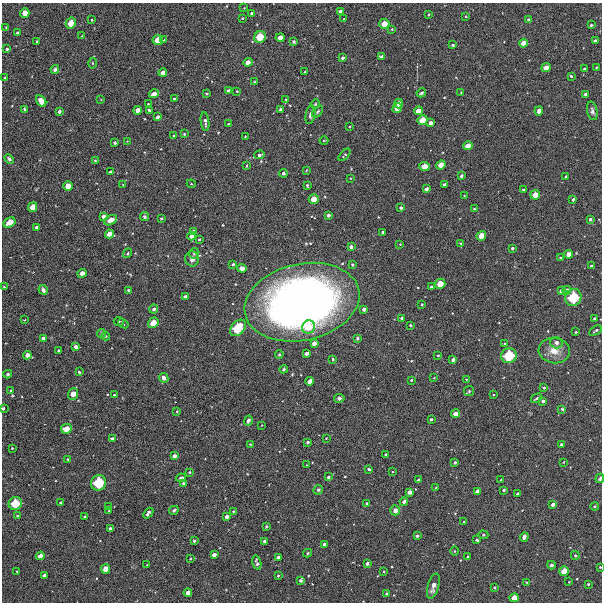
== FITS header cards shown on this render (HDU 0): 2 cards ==
NAXIS1  =                  600 / Width of image
NAXIS2  =                  600 / Height of image

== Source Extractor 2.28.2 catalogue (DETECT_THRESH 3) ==
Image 600 x 600 px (HDU 0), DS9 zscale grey, 1 PNG px = 1 image px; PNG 604 x 604 px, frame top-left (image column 1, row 600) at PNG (2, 3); each listed source drawn as its Kron ellipse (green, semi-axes under 4 px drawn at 4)
Background 10400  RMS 260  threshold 784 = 3 sigma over >= 5 px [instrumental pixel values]
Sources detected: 280; all 280 listed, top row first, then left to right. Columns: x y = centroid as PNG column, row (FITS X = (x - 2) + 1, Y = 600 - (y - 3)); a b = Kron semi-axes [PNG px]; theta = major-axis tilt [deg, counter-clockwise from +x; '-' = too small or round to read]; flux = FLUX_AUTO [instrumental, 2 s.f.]
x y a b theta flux
244 8 2 2 - 9.1e+03
340 11 4 3 - 5.3e+04
25 13 5 4 - 1.7e+05
252 13 3 3 - 4.1e+04
428 15 3 2 - 1.5e+04
466 16 3 2 - 1.5e+04
242 18 3 2 - 1.6e+04
344 19 2 2 - 1.4e+04
92 20 4 3 - 1.9e+04
529 20 4 3 - 3.6e+04
71 23 5 5 - 2.3e+05
384 24 5 5 - 2.1e+05
591 25 3 3 - 2.5e+04
6 27 4 3 - 1.5e+04
392 29 4 3 - 1.4e+04
17 33 4 3 - 5.0e+04
82 36 3 3 - 1.1e+04
260 37 6 5 - 3.2e+05
280 38 4 4 - 1.3e+05
158 40 5 5 - 2.1e+05
164 40 3 2 - 1.4e+04
37 41 3 2 - 1.4e+04
595 41 3 3 - 4.2e+04
294 42 3 3 - 3.5e+04
523 43 4 4 - 1.4e+05
453 45 3 3 - 3.0e+04
7 49 3 3 - 2.9e+04
381 57 4 3 - 4.3e+04
342 58 3 3 - 3.5e+04
248 62 5 4 - 1.0e+05
93 63 5 3 - 1.5e+04
597 67 2 2 - 1.5e+04
546 68 5 4 - 1.3e+05
584 69 3 3 - 2.7e+04
55 70 4 4 - 5.8e+04
305 72 3 2 - 1.4e+04
163 73 4 4 - 1.0e+05
571 76 4 3 - 1.8e+04
5 77 3 3 - 1.5e+04
254 82 4 3 - 1.7e+04
229 91 4 4 - 9.3e+04
237 91 3 2 - 1.6e+04
461 92 3 2 - 1.2e+04
421 93 5 3 - 2.9e+04
154 94 5 4 - 1.1e+05
207 94 3 2 - 2.0e+04
585 94 3 3 - 3.3e+04
174 99 3 3 - 2.6e+04
286 99 4 3 - 1.5e+04
101 100 4 2 - 1.1e+04
41 101 6 4 -57 2.2e+05
148 104 3 2 - 1.6e+04
315 104 5 4 - 1.9e+04
399 104 5 4 - 5.9e+04
397 108 5 4 - 1.5e+05
24 109 3 3 - 1.9e+04
138 110 4 4 - 1.2e+05
149 110 3 3 - 3.6e+04
280 110 3 3 - 2.9e+04
59 111 4 3 - 5.0e+04
418 111 4 4 - 1.5e+05
539 111 4 3 - 1.0e+05
592 111 9 5 -78 5.8e+04
318 112 7 3 50 2.5e+04
310 115 9 4 80 5.5e+04
157 117 4 3 - 6.5e+04
423 120 5 5 - 2.1e+05
205 122 9 3 -82 6.0e+04
430 123 4 3 - 8.2e+04
228 124 2 2 - 1.5e+04
350 126 3 2 - 1.5e+04
184 134 3 3 - 2.0e+04
173 136 3 3 - 1.7e+04
245 136 2 2 - 1.3e+04
127 141 2 2 - 1.0e+04
324 141 4 3 - 1.5e+04
115 143 3 3 - 4.2e+04
468 146 5 4 - 1.6e+05
260 155 5 3 - 5.2e+04
345 155 7 3 48 2.3e+04
9 159 5 4 - 4.4e+04
95 160 4 3 - 1.6e+04
441 165 5 4 - 1.5e+05
247 166 3 2 - 1.7e+04
424 166 5 4 - 1.9e+05
306 170 3 2 - 1.4e+04
110 172 3 3 - 3.2e+04
283 173 4 4 - 4.0e+04
461 176 3 3 - 4.4e+04
566 177 3 3 - 2.2e+04
350 178 4 2 - 1.1e+04
191 184 4 4 - 1.7e+04
123 185 4 3 - 1.2e+04
307 185 3 3 - 2.4e+04
444 185 3 3 - 3.8e+04
68 186 5 4 - 1.8e+05
426 189 4 3 - 6.3e+04
523 189 3 2 - 1.5e+04
535 195 5 4 - 1.8e+05
464 196 3 2 - 1.1e+04
314 199 5 4 - 1.9e+05
573 199 4 3 - 3.5e+04
33 207 5 4 - 1.8e+05
401 208 3 3 - 3.9e+04
474 209 4 4 - 2.0e+04
328 215 4 3 - 5.5e+04
104 216 4 4 - 7.6e+04
144 217 4 4 - 3.7e+04
161 218 3 3 - 2.7e+04
590 219 3 3 - 4.0e+04
111 220 7 4 27 1.4e+05
10 222 6 4 32 2.3e+05
37 227 3 3 - 5.1e+04
193 232 4 4 - 9.9e+04
383 232 3 3 - 2.7e+04
109 234 4 4 - 1.4e+05
192 236 4 4 - 1.0e+05
481 236 5 4 - 1.8e+05
199 239 3 3 - 2.2e+04
460 243 4 3 - 1.9e+04
400 244 3 3 - 1.1e+04
351 247 4 3 - 5.2e+04
512 248 3 3 - 3.1e+04
128 253 5 4 - 2.6e+04
194 253 5 4 - 2.4e+04
569 254 4 4 - 1.3e+05
560 258 4 3 - 1.5e+04
192 259 7 7 - 8.4e+04
233 264 3 3 - 3.2e+04
352 265 3 3 - 2.4e+04
591 266 3 3 - 3.4e+04
242 268 4 4 - 1.2e+05
82 273 4 4 - 1.3e+05
440 284 5 5 - 2.2e+05
4 287 3 2 - 1.5e+04
431 287 3 3 - 3.4e+04
43 290 5 4 - 6.2e+04
129 290 3 3 - 3.2e+04
567 290 4 4 - 6.2e+04
561 291 4 3 - 5.1e+04
185 297 4 3 - 5.8e+04
573 297 8 8 - 5.9e+05
302 302 58 38 13 1.3e+07
422 304 3 2 - 1.6e+04
154 309 4 4 - 4.3e+04
364 309 4 3 - 6.1e+04
402 318 3 3 - 4.0e+04
595 318 3 3 - 3.6e+04
24 320 3 2 - 1.2e+04
119 321 5 4 - 2.0e+04
123 323 6 3 -37 2.2e+04
153 323 5 5 - 2.4e+05
410 325 3 3 - 2.2e+04
308 327 7 6 - 2.2e+05
238 328 9 6 48 5.7e+05
596 331 7 3 31 3.0e+04
576 332 3 2 - 1.8e+04
102 334 5 4 - 3.4e+04
106 336 4 4 - 1.8e+04
357 338 4 4 - 2.6e+04
43 339 4 4 - 1.0e+05
314 343 4 4 - 8.6e+04
556 343 6 5 - 8.1e+04
504 344 3 3 - 2.1e+04
76 347 4 3 - 7.5e+04
59 351 3 3 - 3.4e+04
554 351 15 13 -5 2.3e+05
306 353 4 3 - 6.4e+04
279 354 4 3 - 2.0e+04
27 355 4 4 - 1.0e+05
438 355 3 2 - 1.7e+04
509 356 8 7 - 5.6e+05
333 359 3 3 - 2.2e+04
453 360 4 3 - 5.6e+04
284 369 4 4 - 2.8e+04
79 372 3 3 - 2.7e+04
8 374 4 3 - 2.7e+04
434 377 3 2 - 1.1e+04
164 378 5 4 - 7.4e+04
466 379 3 2 - 1.0e+04
411 380 3 2 - 1.9e+04
310 381 4 4 - 1.1e+05
544 388 3 3 - 2.4e+04
11 390 3 3 - 2.0e+04
469 391 5 5 - 2.6e+04
73 394 6 5 - 1.6e+05
114 395 3 2 - 1.2e+04
493 395 3 2 - 1.3e+04
339 398 5 4 - 4.3e+04
536 398 6 3 30 3.1e+04
543 401 3 3 - 3.7e+04
3 408 3 3 - 2.6e+04
562 409 4 3 - 3.0e+04
177 411 3 2 - 1.4e+04
456 414 4 4 - 1.1e+05
431 419 3 3 - 2.8e+04
248 421 5 3 - 5.8e+04
262 425 3 2 - 1.0e+04
66 429 5 4 - 2.1e+05
326 438 3 3 - 1.1e+04
112 439 4 3 - 6.4e+04
308 442 3 3 - 3.3e+04
250 444 3 3 - 1.7e+04
561 444 3 3 - 2.4e+04
12 448 3 3 - 1.6e+04
385 454 3 3 - 1.8e+04
174 456 4 4 - 8.1e+04
68 459 3 3 - 1.7e+04
455 462 3 3 - 3.5e+04
563 462 3 3 - 1.2e+04
307 465 2 2 - 9.6e+03
369 469 4 3 - 3.0e+04
190 472 3 2 - 1.7e+04
392 472 3 2 - 1.1e+04
328 477 3 3 - 3.8e+04
181 478 5 3 - 3.8e+04
600 478 5 3 - 3.0e+04
418 480 4 3 - 4.5e+04
501 480 3 3 - 1.3e+04
98 483 8 7 - 5.6e+05
183 483 3 3 - 3.5e+04
436 487 3 2 - 1.6e+04
318 490 5 4 - 3.0e+04
504 490 3 3 - 2.9e+04
409 492 4 4 - 7.6e+04
477 492 4 3 - 7.3e+04
518 494 4 3 - 4.5e+04
404 502 4 3 - 6.8e+04
15 503 7 6 - 4.0e+05
60 503 3 3 - 2.9e+04
367 503 3 3 - 2.4e+04
553 504 4 3 - 6.2e+04
595 506 4 2 - 2.5e+04
108 507 3 3 - 2.1e+04
174 510 5 3 - 3.1e+04
395 510 5 5 - 9.5e+04
109 511 2 2 - 1.5e+04
233 511 4 3 - 1.6e+04
148 513 6 4 50 5.8e+04
18 516 4 4 - 4.3e+04
227 516 4 3 - 6.9e+04
85 517 3 3 - 4.2e+04
464 522 3 3 - 1.6e+04
266 526 3 3 - 2.7e+04
110 528 3 3 - 3.6e+04
483 535 5 4 - 2.3e+04
417 536 3 3 - 3.7e+04
524 537 5 3 - 6.1e+04
477 540 3 3 - 3.8e+04
194 541 3 3 - 3.2e+04
264 541 3 3 - 4.7e+04
324 544 4 3 - 6.4e+04
455 551 4 3 - 1.3e+04
307 553 4 3 - 2.3e+04
214 555 4 3 - 7.6e+04
575 555 4 4 - 2.4e+04
40 556 4 4 - 1.3e+05
278 557 4 3 - 5.7e+04
468 557 3 3 - 3.9e+04
190 559 3 2 - 1.5e+04
257 562 7 3 -74 4.4e+04
367 563 4 3 - 4.9e+04
147 565 2 2 - 1.1e+04
551 565 4 3 - 2.9e+04
600 567 3 3 - 1.5e+04
106 569 5 4 - 1.7e+05
17 571 2 2 - 1.3e+04
384 571 3 2 - 1.6e+04
564 571 5 5 - 2.0e+05
45 575 4 4 - 8.3e+04
278 575 3 3 - 2.0e+04
301 580 4 3 - 4.8e+04
526 582 3 2 - 1.3e+04
569 582 2 2 - 1.1e+04
588 584 3 3 - 1.8e+04
433 586 13 5 75 1.3e+05
494 588 3 3 - 1.9e+04
188 593 4 3 - 8.9e+04
387 594 4 3 - 5.5e+04
514 598 5 4 - 1.5e+05
At the frame edge (FLAGS 8, measured only in part): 3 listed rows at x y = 3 408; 600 478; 600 567